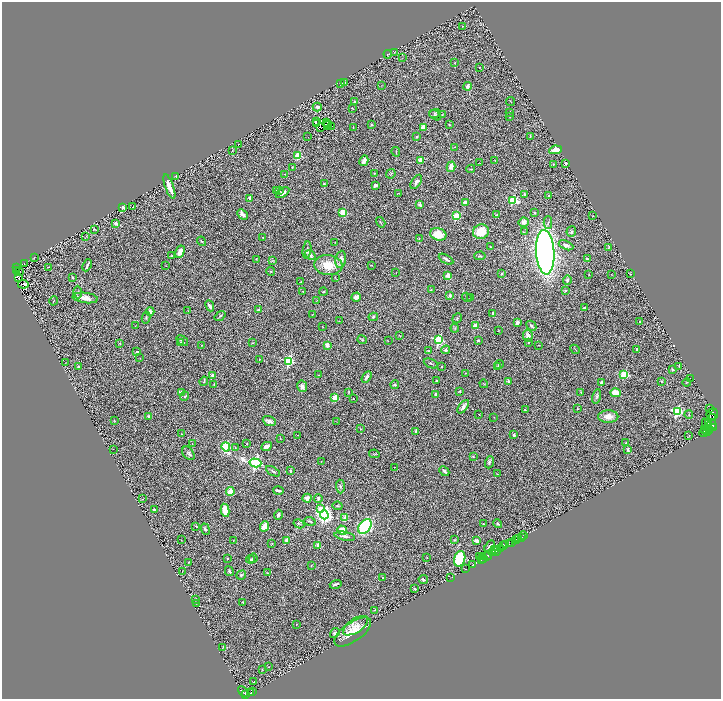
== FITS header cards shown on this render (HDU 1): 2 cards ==
NAXIS1  =                 1438
NAXIS2  =                 1393

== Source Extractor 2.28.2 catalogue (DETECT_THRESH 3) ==
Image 1438 x 1393 px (HDU 1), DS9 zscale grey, zoomed out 1/2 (1 PNG px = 2 x 2 image px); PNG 723 x 701 px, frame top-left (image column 2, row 1393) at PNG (2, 2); each listed source drawn as its Kron ellipse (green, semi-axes under 4 px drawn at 4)
Background 0.763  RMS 0.069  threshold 0.206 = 3 sigma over >= 5 px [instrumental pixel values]
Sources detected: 382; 39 cannot appear on this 1/2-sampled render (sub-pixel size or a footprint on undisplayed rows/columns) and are neither listed nor drawn; the other 343 listed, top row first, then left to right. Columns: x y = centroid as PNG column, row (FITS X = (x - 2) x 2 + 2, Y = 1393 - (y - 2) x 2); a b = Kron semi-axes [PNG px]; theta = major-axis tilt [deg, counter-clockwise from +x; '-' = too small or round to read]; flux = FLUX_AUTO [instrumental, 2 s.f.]
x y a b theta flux
463 26 2 2 - 5.2
394 52 4 2 - 7.5
388 54 4 1 - 4.6
402 58 3 1 - 4
455 63 2 2 - 5
479 68 2 2 - 6.4
344 82 4 3 - 11
341 84 3 3 - 10
381 86 3 2 - 4.6
467 86 4 3 - 54
510 101 4 2 - 6.7
355 102 4 3 - 23
317 107 4 3 - 56
352 108 3 2 - 6.2
510 112 3 2 - 7.2
435 113 5 4 - 24
435 115 6 4 -39 23
442 115 3 2 - 6.1
510 116 3 2 - 9.9
316 121 2 1 - 15
326 122 2 1 - 7.3
316 123 3 2 - 1.8
327 124 3 1 - 18
327 125 2 1 - 3.9
372 125 3 2 - 7
449 125 3 2 - 10
320 127 2 1 - 5.5
331 127 2 1 - 3.9
353 127 4 2 - 7.9
423 127 4 3 - 120
530 136 2 1 - 5.7
308 137 2 1 - 3.5
416 137 3 3 - 16
238 144 2 1 - 13
454 147 3 1 - 4.1
233 150 3 2 - 8.3
556 150 6 3 10 170
396 152 5 2 - 8.6
298 155 3 3 - 550
420 160 2 2 - 230
495 160 2 1 - 3.7
364 161 5 3 - 100
480 163 2 1 - 3.8
566 163 3 2 - 23
553 164 4 3 - 13
292 167 3 2 - 7.3
451 167 5 4 - 97
471 169 4 2 - 9.8
374 173 4 2 - 8.5
284 174 4 1 - 4.5
391 174 5 2 - 12
176 176 2 2 - 20
416 182 8 4 57 54
324 184 2 2 - 8.4
375 185 3 3 - 26
169 186 13 3 -71 110
280 190 4 3 - 14
276 191 4 2 - 14
283 193 7 4 32 68
398 193 2 2 - 6.9
525 195 4 3 - 39
549 196 2 2 - 55
250 199 4 3 - 58
513 200 4 3 - 1000
465 203 3 3 - 86
420 205 4 3 - 31
123 207 2 2 - 110
133 207 2 2 - 6
343 213 3 3 - 490
535 213 3 2 - 13
242 214 6 3 -44 80
497 215 3 2 - 8.7
456 216 3 3 - 620
593 216 3 2 - 6
381 222 6 3 -57 13
524 222 5 4 - 70
548 222 6 3 90 24
116 223 2 2 - 120
94 229 3 2 - 7.8
481 232 8 7 - 280
524 232 4 1 - 5.9
571 232 5 5 - 27
438 234 8 6 -17 230
86 236 4 2 - 7.7
263 237 3 2 - 9.1
419 238 3 2 - 4.2
202 241 5 3 - 18
335 242 2 1 - 3.7
566 245 8 4 -23 50
490 247 2 2 - 12
609 247 4 2 - 9.7
307 250 8 3 81 26
180 252 6 4 61 140
545 252 22 9 -86 9100
310 255 6 4 -41 59
172 256 3 2 - 12
480 256 5 3 - 17
34 258 3 1 - 4.2
256 259 3 2 - 8
341 259 9 5 78 87
446 259 8 2 -30 35
587 259 3 3 - 27
272 260 3 2 - 11
24 264 2 1 - 3.6
87 265 6 2 66 32
328 265 14 10 -6 280
372 265 2 2 - 5.4
166 266 3 2 - 5
16 267 3 1 - 9.3
48 267 2 1 - 4.5
16 270 2 1 - 3.7
19 271 2 1 - 4.2
271 271 4 2 - 8.9
396 273 2 1 - 3.6
502 274 3 2 - 14
611 274 2 2 - 4.3
630 274 2 2 - 6
448 275 3 3 - 120
589 275 2 2 - 8.3
73 277 3 3 - 15
335 277 2 2 - 4.8
19 278 3 1 - 7.3
567 280 4 3 - 44
301 282 3 2 - 8.9
23 284 5 3 - 58
431 290 3 2 - 7.5
565 290 2 2 - 44
303 291 3 3 - 8.8
78 292 6 4 -86 25
323 292 4 2 - 8.5
450 295 3 3 - 31
356 297 5 4 - 48
467 297 5 2 - 8.6
471 297 2 2 - 20
85 298 13 5 -7 120
317 300 3 2 - 7.6
54 301 4 2 - 7.4
210 306 6 3 -64 37
584 308 4 2 - 16
188 310 2 2 - 5
258 310 2 2 - 94
150 311 4 3 - 54
492 313 3 2 - 16
313 314 2 2 - 4.3
220 316 6 3 36 19
373 317 4 3 - 19
146 318 6 3 77 13
457 318 5 3 - 13
339 321 3 2 - 4.6
639 321 2 2 - 15
517 322 3 3 - 52
135 325 2 1 - 3.9
322 326 2 1 - 5.4
475 326 3 2 - 350
531 326 5 3 - 26
455 328 4 2 - 9.9
498 330 2 1 - 6.3
399 335 3 2 - 6.7
528 336 6 4 -78 68
362 340 5 2 - 12
439 340 3 3 - 1600
478 340 2 2 - 53
182 341 6 3 -40 32
388 341 3 2 - 5.5
528 342 3 2 - 9.9
120 343 2 1 - 6
181 343 2 2 - 31
253 343 3 2 - 7.2
202 345 2 1 - 3.6
327 345 2 2 - 200
538 345 2 2 - 5.5
575 349 5 1 - 6.3
636 349 3 3 - 14
446 350 5 4 - 28
428 351 3 2 - 10
137 352 2 2 - 57
140 357 2 1 - 3.5
259 359 2 2 - 14
289 361 3 3 - 1500
66 362 3 1 - 4.6
431 364 7 2 -24 15
499 364 4 4 - 21
679 366 4 1 - 9.4
78 367 4 3 - 19
441 367 2 2 - 7.8
498 367 3 2 - 7.5
672 370 3 3 - 14
465 373 2 2 - 4.3
624 374 3 3 - 610
212 375 2 2 - 72
318 375 2 1 - 5.7
367 377 6 3 56 44
691 378 2 1 - 3.5
436 380 2 2 - 12
204 381 5 3 - 15
662 381 3 3 - 13
509 382 3 3 - 47
687 382 4 1 - 4.7
601 383 3 3 - 43
214 384 3 2 - 9.7
484 384 4 2 - 6.7
395 385 4 3 - 16
302 386 6 5 - 51
459 391 4 3 - 14
181 392 2 2 - 140
349 392 4 2 - 8.3
581 393 4 2 - 9.9
616 393 5 4 - 180
436 394 3 2 - 30
185 396 4 3 - 22
596 396 7 4 76 28
335 397 3 2 - 430
353 398 2 1 - 6.4
463 407 8 3 54 53
577 408 3 2 - 8.7
710 408 3 1 - 260
525 410 3 3 - 12
677 411 4 3 - 1900
479 414 3 1 - 4.4
712 414 6 5 - 710
689 415 4 3 - 15
148 416 3 3 - 11
494 417 2 1 - 4.8
608 417 10 6 1 120
713 417 2 1 - 130
114 421 3 2 - 5.4
269 421 7 4 -21 48
336 422 3 1 - 4.2
709 423 2 1 - 76
712 424 5 3 - 400
707 426 8 3 -60 210
713 428 2 1 - 150
361 429 3 2 - 6.3
705 430 2 1 - 60
416 431 2 2 - 120
707 431 3 2 - 250
705 432 6 2 42 1000
182 434 2 2 - 8.8
297 435 3 2 - 4.3
514 435 2 2 - 43
689 435 3 2 - 4.9
280 438 3 2 - 5.6
192 443 2 1 - 3.9
626 443 2 2 - 50
247 444 2 2 - 7.3
266 446 6 3 26 79
226 447 4 3 - 820
235 447 3 3 - 9.6
113 449 2 1 - 5.4
628 450 4 3 - 20
188 453 8 5 -50 35
374 454 5 2 - 9
473 457 3 2 - 7.9
321 461 3 2 - 3.9
489 462 6 4 70 25
255 463 6 4 -15 3000
394 467 2 1 - 5.8
273 471 7 2 -31 20
290 471 3 2 - 21
444 471 5 2 - 27
497 474 2 2 - 4.6
340 486 7 4 -88 25
278 490 5 2 - 37
230 492 4 3 - 230
307 498 4 4 - 90
318 498 4 3 - 23
143 499 3 2 - 4
338 506 5 3 - 17
320 509 3 3 - 200
154 510 2 2 - 47
225 510 6 3 -79 270
278 515 5 3 - 36
324 515 4 4 - 4600
345 518 3 2 - 270
310 521 6 3 -18 19
299 524 5 3 - 15
483 524 2 2 - 6.7
498 524 5 3 - 19
196 526 4 3 - 10
265 526 5 4 - 140
365 527 8 5 54 1600
205 529 6 3 -68 23
342 530 5 3 - 240
345 536 10 4 -11 60
523 536 4 2 - 62
522 537 2 1 - 17
518 539 3 2 - 170
181 540 2 1 - 4.2
233 540 3 2 - 6.7
287 540 4 3 - 67
454 540 4 3 - 9.1
516 540 3 2 - 600
477 541 2 2 - 230
272 543 3 2 - 5.4
511 543 2 1 - 200
509 544 2 2 - 190
506 545 4 2 - 400
318 546 3 3 - 99
490 546 6 4 58 30
503 546 3 2 - 220
494 549 2 2 - 53
501 549 3 2 - 210
497 551 4 3 - 260
493 552 4 2 - 360
482 556 2 1 - 110
487 556 4 2 - 1200
480 557 2 1 - 17
253 558 5 4 - 38
427 558 2 2 - 7.9
227 559 2 2 - 15
250 559 4 3 - 25
460 559 8 5 74 730
481 559 2 2 - 270
483 559 4 1 - 24
188 562 2 2 - 6.4
311 565 2 2 - 8.3
473 565 2 2 - 180
466 569 3 2 - 30
182 571 3 2 - 5.6
229 571 5 2 - 28
267 573 3 2 - 6.6
241 575 5 3 - 21
382 578 3 2 - 8
451 578 3 1 - 13
423 579 5 3 - 19
336 584 6 2 18 35
415 589 3 3 - 19
196 599 3 2 - 18
243 602 2 2 - 6.5
197 603 2 1 - 7.7
375 610 3 2 - 8
296 624 2 1 - 4.4
356 626 14 7 34 83
353 632 21 9 35 280
335 633 5 4 - 35
223 647 4 3 - 8.7
268 667 2 2 - 7.6
262 669 4 3 - 8
253 682 2 1 - 13
243 691 6 3 -39 410
253 692 2 1 - 27
251 693 3 2 - 88
245 695 2 2 - 37
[39 sub-pixel or undisplayed-footprint detections neither listed nor drawn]